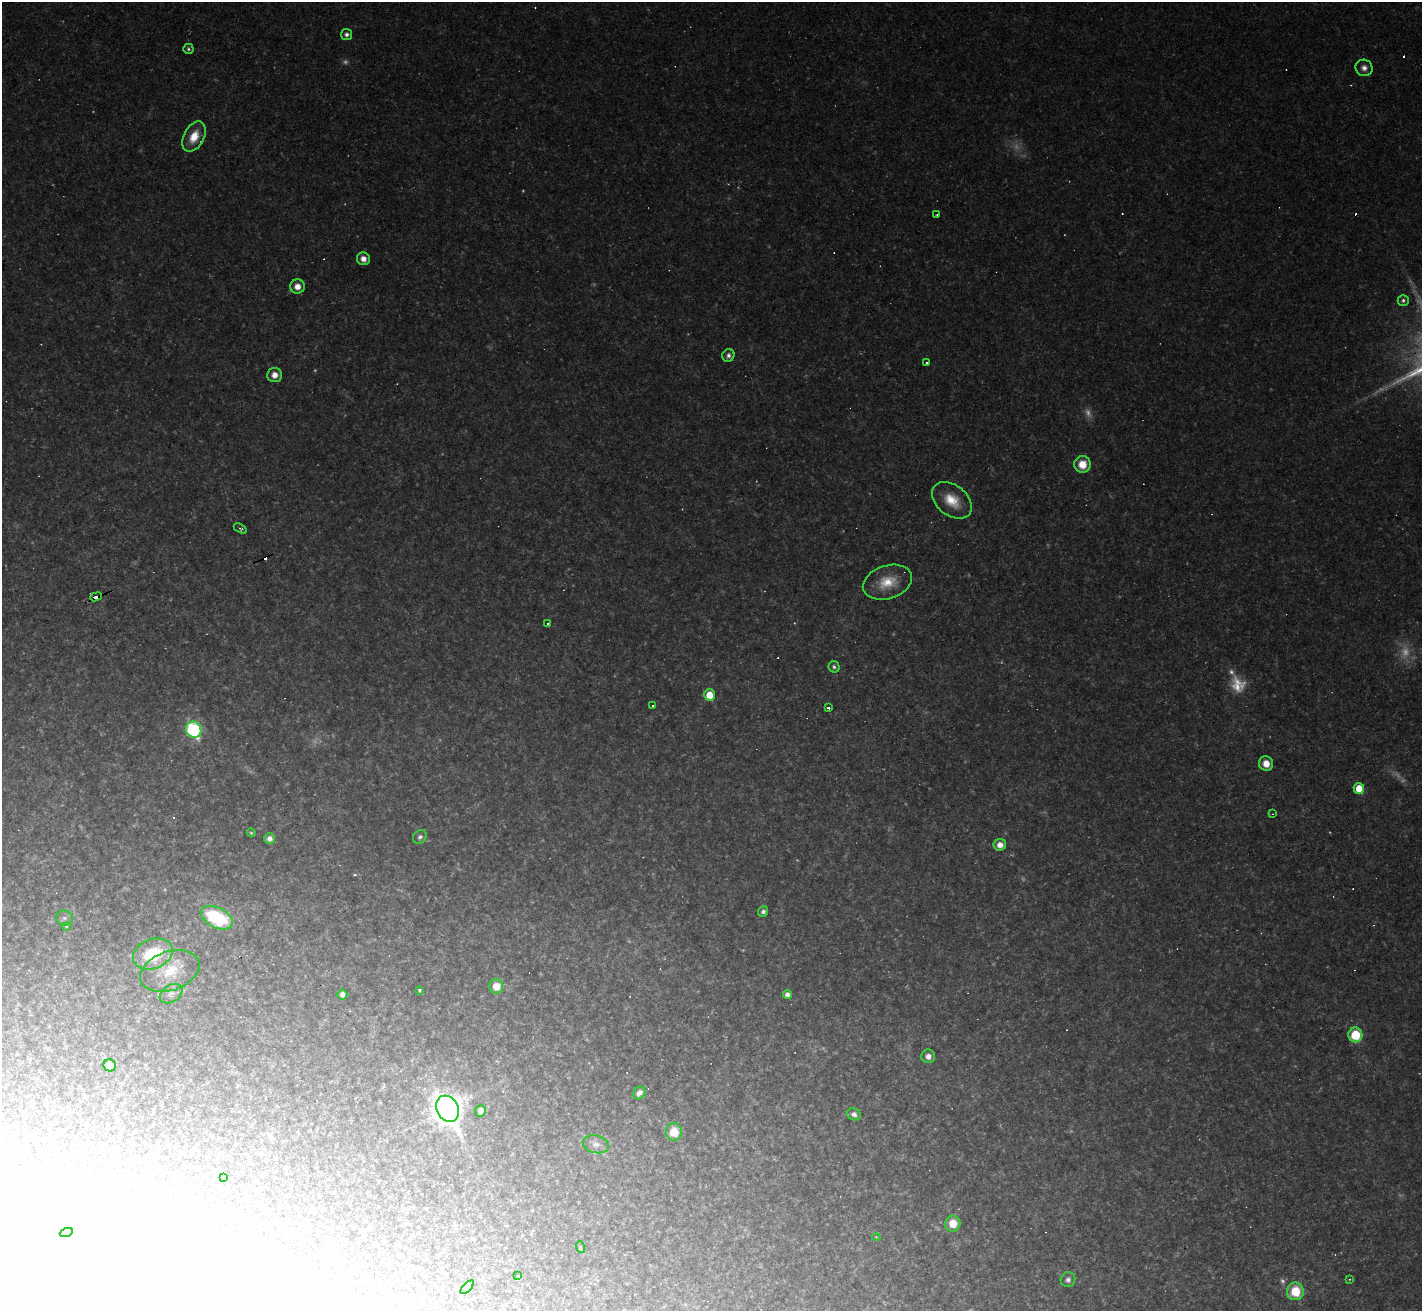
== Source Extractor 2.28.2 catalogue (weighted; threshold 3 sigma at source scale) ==
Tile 7 of 4 x 4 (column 3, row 2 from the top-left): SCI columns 2843-4262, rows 2903-4211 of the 5683 x 5672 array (HDU 1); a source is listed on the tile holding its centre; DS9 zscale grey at full resolution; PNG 1424 x 1313 px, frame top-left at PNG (2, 2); each listed source drawn as its Kron ellipse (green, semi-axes under 4 px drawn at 4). Shown black and unused: <1% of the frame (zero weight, under 2 of 3 exposures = <1% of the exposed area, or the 3 px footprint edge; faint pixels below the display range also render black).
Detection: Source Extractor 2.28.2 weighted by HDU 2 'WHT'; one run over the whole footprint, this tile lists its part. Background 0.0489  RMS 0.0076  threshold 0.0342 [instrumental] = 3 sigma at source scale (4.5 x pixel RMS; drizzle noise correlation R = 1.50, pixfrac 1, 0.05/0.05 arcsec/px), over >= 5 px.
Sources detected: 104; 17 too faint to see at this stretch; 7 inside a brighter object's white glare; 20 cosmic-ray / hot-pixel residue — neither listed nor drawn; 1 inside a brighter listed object's ellipse — not listed separately; the other 59 listed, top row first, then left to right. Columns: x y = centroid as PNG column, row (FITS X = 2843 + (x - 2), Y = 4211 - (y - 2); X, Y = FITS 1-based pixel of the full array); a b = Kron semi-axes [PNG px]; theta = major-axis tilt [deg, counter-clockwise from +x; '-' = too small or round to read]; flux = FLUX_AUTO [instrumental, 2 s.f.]
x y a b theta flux
346 34 6 5 - 3.3
188 49 5 5 - 1.6
1364 68 8 8 - 4.6
194 137 16 10 62 16
937 215 3 3 - 1.6
363 259 6 6 - 6.8
297 286 7 7 - 8.2
1403 300 5 5 - 2
728 355 6 6 - 2.9
926 363 3 3 - 5
275 375 7 7 - 7.2
1082 464 8 8 - 16
952 500 22 15 -38 20
240 529 7 4 -31 1.6
887 582 25 16 18 22
96 597 6 3 21 74
548 624 3 3 - 2.2
834 667 6 5 - 2.3
709 695 5 5 - 16
653 705 3 3 - 6.4
829 708 3 3 - 7.3
194 730 8 7 - 160
1266 764 7 7 - 9
1359 788 5 5 - 17
1272 814 3 3 - 0.84
251 833 4 4 - 0.93
420 837 7 6 - 2.6
269 839 5 5 - 3.8
1000 845 6 6 - 6.8
763 911 5 5 - 2.6
65 918 8 7 - 3.2
217 918 17 10 -27 66
66 926 4 4 - 2.4
153 954 20 14 21 40
170 971 31 19 19 27
496 986 7 7 - 13
419 990 3 3 - 1.3
171 994 12 8 33 4.1
342 994 5 5 - 3.6
787 994 4 4 - 4.4
1355 1035 7 7 - 32
928 1056 7 6 - 5.2
110 1065 6 6 - 9.5
639 1093 7 5 53 4.5
447 1109 13 11 -61 980
481 1111 6 5 - 4.2
854 1114 7 6 - 3.7
674 1132 8 8 - 18
596 1144 13 9 -12 5
223 1177 3 2 - 0.71
953 1223 8 7 - 14
66 1233 6 4 19 1.2
876 1237 4 4 - 0.73
580 1247 6 4 -72 0.84
518 1276 3 2 - 0.57
1350 1279 3 3 - 0.64
1068 1280 7 7 - 3
467 1287 8 3 45 1.4
1295 1291 9 8 - 26
Overlapping masked pixels (flux is a lower limit): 1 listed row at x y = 96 597